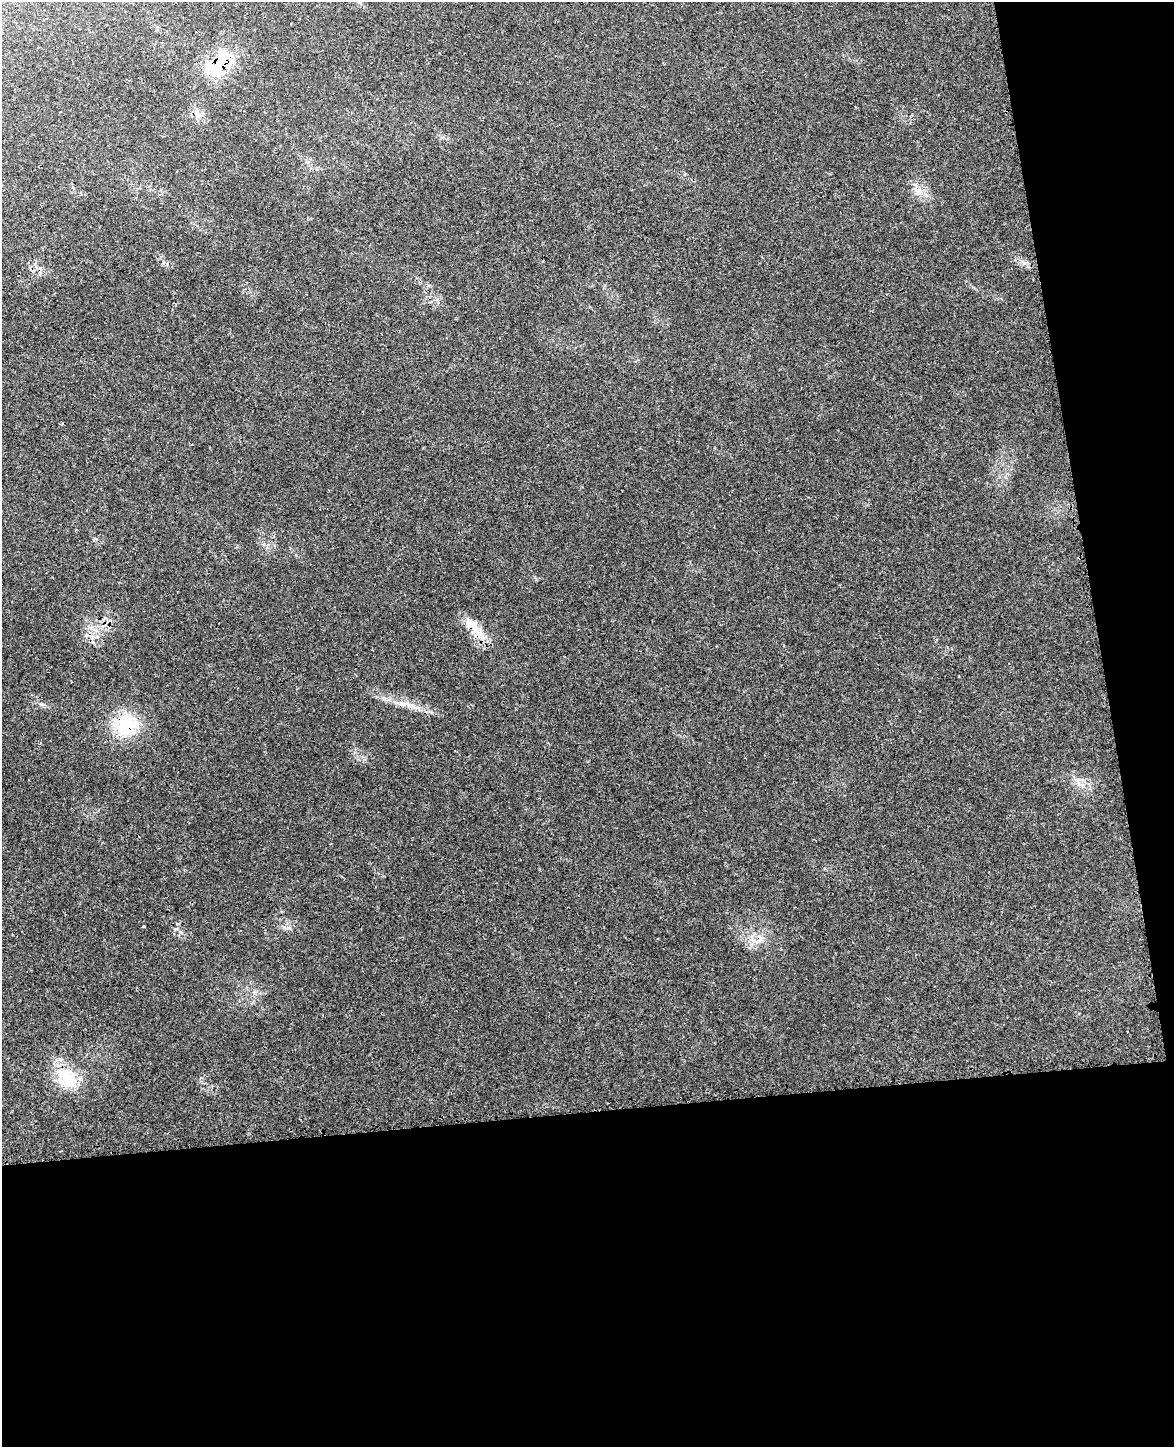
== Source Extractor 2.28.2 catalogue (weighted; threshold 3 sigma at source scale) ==
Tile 12 of 4 x 3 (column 4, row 3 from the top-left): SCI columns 3564-4735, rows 147-1591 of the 4800 x 4732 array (HDU 1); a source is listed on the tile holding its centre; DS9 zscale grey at full resolution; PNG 1176 x 1449 px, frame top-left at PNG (2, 2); no overlay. Shown black and unused: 29% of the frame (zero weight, under 3 of 4 exposures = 6% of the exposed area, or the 3 px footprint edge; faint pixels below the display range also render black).
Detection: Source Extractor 2.28.2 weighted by HDU 2 'WHT'; one run over the whole footprint, this tile lists its part. Background 0.0423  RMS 0.0029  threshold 0.0131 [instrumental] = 3 sigma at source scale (4.5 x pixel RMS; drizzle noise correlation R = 1.50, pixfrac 1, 0.05/0.05 arcsec/px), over >= 5 px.
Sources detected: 11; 1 inside a brighter object's white glare — not listed; the other 10 listed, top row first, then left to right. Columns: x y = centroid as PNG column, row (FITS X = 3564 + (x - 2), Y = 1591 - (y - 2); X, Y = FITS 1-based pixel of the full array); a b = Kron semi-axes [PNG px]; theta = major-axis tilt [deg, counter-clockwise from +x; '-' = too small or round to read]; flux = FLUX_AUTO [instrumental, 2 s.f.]
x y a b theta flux
221 62 42 21 38 12
197 112 9 4 -81 0.93
918 191 7 6 - 1.3
473 627 37 13 -50 6.2
41 704 6 4 -18 0.52
416 707 12 4 -11 1.3
126 725 36 28 -7 14
143 927 3 3 - 0.73
760 939 9 4 59 0.88
67 1076 32 22 -51 10
Overlapping masked pixels (flux is a lower limit): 3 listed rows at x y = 221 62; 473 627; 126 725
Unlisted compact peaks at least as high as the median listed source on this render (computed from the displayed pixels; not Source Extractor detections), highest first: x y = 290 928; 167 264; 1023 263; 384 698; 180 932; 432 712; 96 539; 442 138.